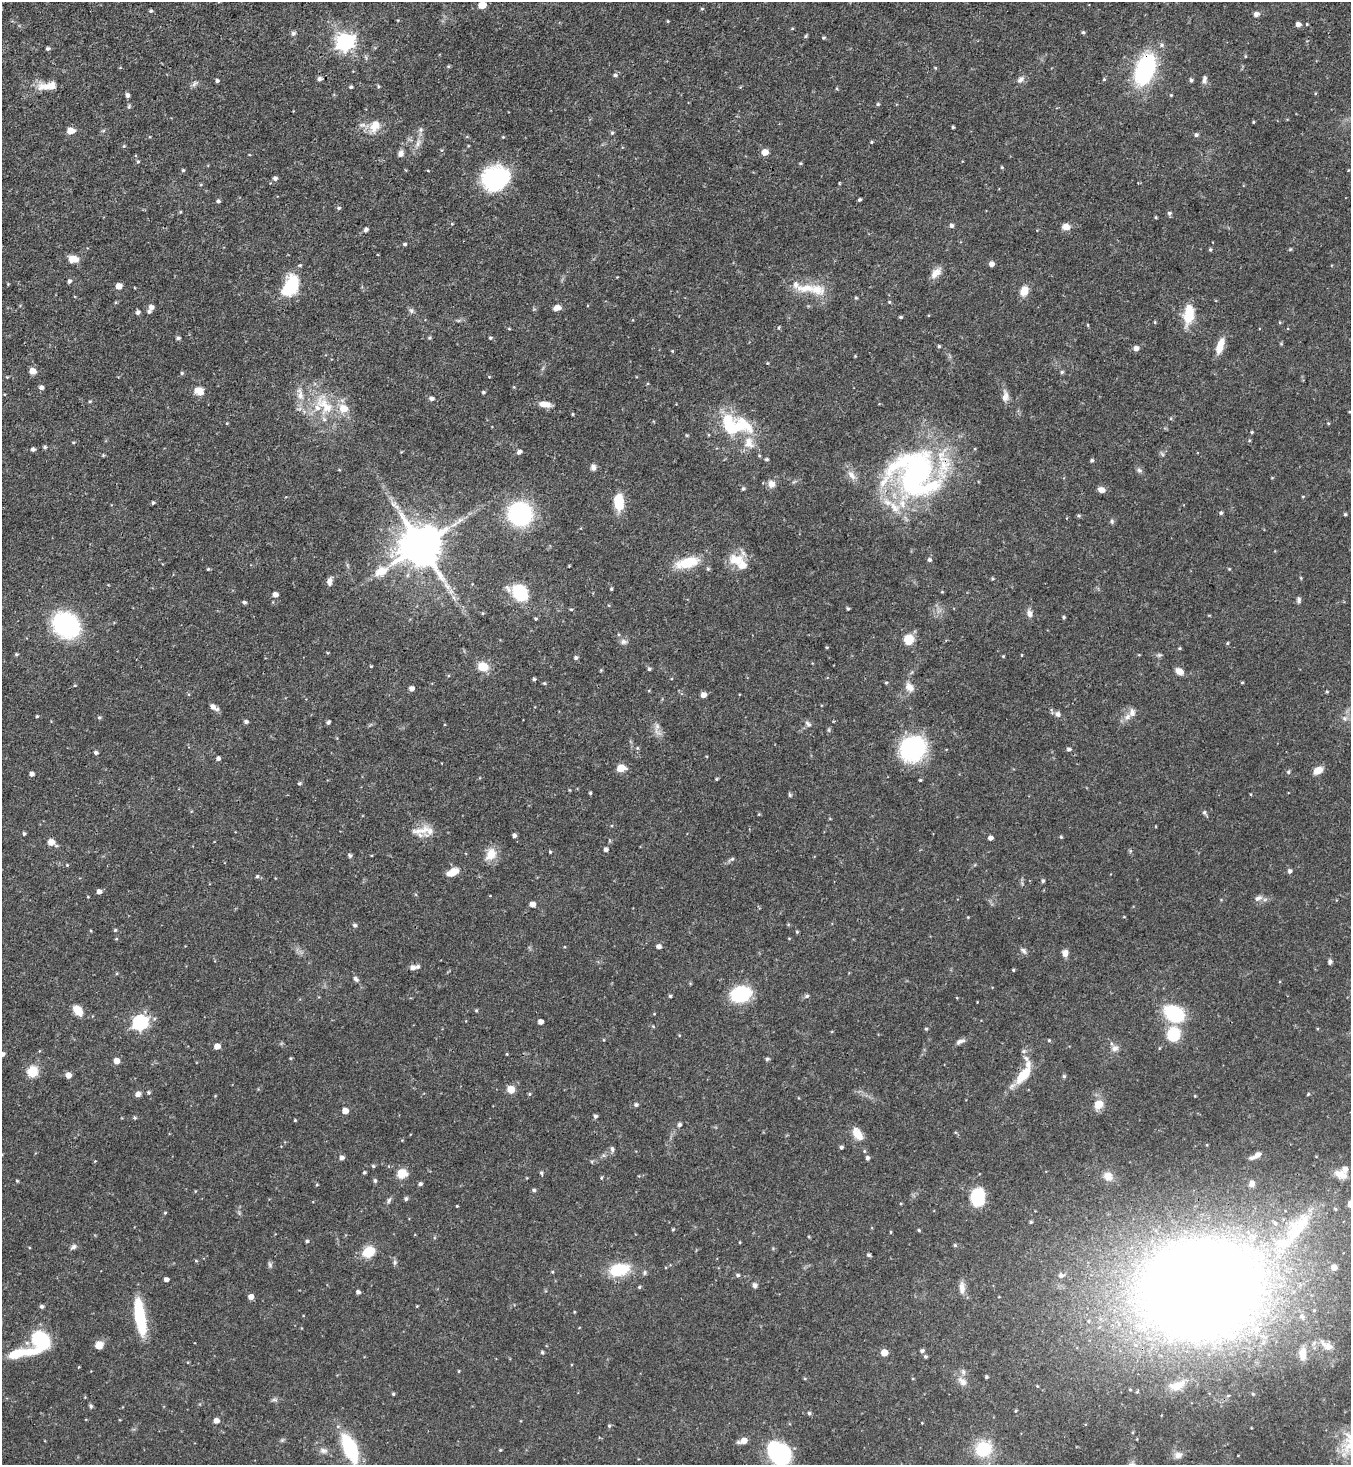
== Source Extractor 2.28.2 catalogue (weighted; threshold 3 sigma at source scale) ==
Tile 11 of 4 x 4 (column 3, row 3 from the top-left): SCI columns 2995-4343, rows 1466-2928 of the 5850 x 5857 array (HDU 1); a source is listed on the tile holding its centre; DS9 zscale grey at full resolution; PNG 1353 x 1467 px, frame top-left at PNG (2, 2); no overlay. Shown black and unused: <1% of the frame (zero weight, under 3 of 4 exposures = <1% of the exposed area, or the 3 px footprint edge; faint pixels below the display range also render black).
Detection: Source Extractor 2.28.2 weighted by HDU 2 'WHT'; one run over the whole footprint, this tile lists its part. Background 0.0622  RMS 0.0035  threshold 0.0157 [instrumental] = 3 sigma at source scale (4.5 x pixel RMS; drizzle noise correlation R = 1.50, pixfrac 1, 0.05/0.05 arcsec/px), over >= 5 px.
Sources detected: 388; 1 inside a brighter object's white glare — not listed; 25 inside a brighter listed object's ellipse — not listed separately; the other 362 listed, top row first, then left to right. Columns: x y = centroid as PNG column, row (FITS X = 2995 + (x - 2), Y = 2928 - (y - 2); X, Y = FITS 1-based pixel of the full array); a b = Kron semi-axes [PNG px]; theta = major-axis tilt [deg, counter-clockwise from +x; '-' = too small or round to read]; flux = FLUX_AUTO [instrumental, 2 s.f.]
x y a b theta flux
482 5 5 5 - 7
702 9 4 4 - 0.38
151 11 4 4 - 0.57
1256 14 6 5 - 1.5
668 21 4 3 - 0.33
1298 24 5 5 - 1.6
792 28 5 3 - 0.33
1083 32 4 4 - 0.5
293 33 7 6 - 0.73
806 36 5 4 - 0.49
824 38 5 3 - 0.44
345 42 8 7 - 120
1162 45 6 5 - 0.76
48 49 4 4 - 0.84
1245 56 4 3 - 0.31
448 66 4 4 - 0.36
1145 69 28 15 71 44
615 75 5 4 - 0.71
319 79 6 5 - 0.98
1104 79 4 4 - 0.38
1204 79 12 6 86 1.3
1020 80 11 7 45 1.5
1191 80 4 4 - 0.67
217 81 4 4 - 0.73
194 84 10 5 45 0.96
46 86 24 10 3 4.6
378 86 5 3 - 0.4
351 87 3 3 - 0.53
837 89 4 3 - 0.35
127 95 5 4 - 1
878 104 4 4 - 0.45
129 107 6 5 - 0.54
1253 122 3 3 - 0.36
375 126 18 12 60 4.8
953 127 3 3 - 0.53
421 130 7 7 - 0.98
70 131 6 5 - 4.3
612 133 5 4 - 0.51
1196 135 5 5 - 0.84
503 137 4 4 - 0.33
871 142 4 3 - 0.4
418 143 12 6 72 1.8
124 146 4 4 - 0.41
765 152 5 5 - 3.8
401 154 7 6 - 1.7
138 162 5 5 - 0.56
800 163 4 4 - 0.37
1002 167 4 3 - 0.4
183 170 4 4 - 0.41
275 178 5 4 - 1
496 178 28 23 21 34
839 183 3 2 - 0.33
859 200 3 3 - 0.52
218 201 4 4 - 0.71
339 208 5 4 - 0.6
1169 213 5 5 - 0.81
1156 217 5 3 - 0.36
951 225 5 5 - 0.98
1066 227 8 6 -12 2.9
366 230 5 4 - 1
404 244 5 4 - 0.55
1210 249 4 4 - 0.51
1290 249 6 4 2 0.39
73 259 12 8 -5 3.5
991 264 4 4 - 2
936 273 17 9 44 2.9
69 281 5 4 - 0.89
291 285 24 14 64 17
119 286 5 5 - 2.9
816 289 26 15 -12 7.8
1024 291 11 8 63 4
856 298 4 4 - 0.46
889 302 4 4 - 0.37
151 307 5 5 - 1.7
557 308 9 6 18 2.1
411 310 8 6 -74 0.91
138 312 5 4 - 0.97
1188 315 20 9 84 12
900 317 4 3 - 0.51
1155 322 4 3 - 0.34
1088 325 5 3 - 0.32
779 327 5 2 - 0.36
509 329 5 3 - 0.31
178 338 5 4 - 0.74
430 338 5 4 - 0.5
490 338 4 4 - 0.5
939 346 4 3 - 0.48
1220 346 18 7 73 4.9
1136 348 5 5 - 1.7
672 351 4 4 - 0.32
767 363 5 3 - 0.29
32 371 6 6 - 2.8
1062 372 5 4 - 0.59
182 373 5 4 - 0.5
7 377 4 4 - 0.28
41 387 5 5 - 1.2
514 387 5 3 - 0.29
199 391 11 8 -25 4.2
483 392 4 4 - 0.56
1005 396 16 8 86 2.2
431 399 6 4 0 1.2
90 401 4 4 - 0.39
545 404 14 7 -9 3.1
324 405 38 20 -53 17
572 414 4 3 - 0.34
1328 423 4 3 - 0.32
735 425 43 23 -9 24
1252 432 4 3 - 0.4
73 442 4 3 - 0.37
45 447 5 4 - 0.54
33 449 5 4 - 0.87
519 452 5 4 - 1.3
1162 454 8 4 -53 0.62
103 455 4 4 - 0.37
759 455 4 4 - 0.36
766 459 4 4 - 0.6
1092 460 4 4 - 0.62
593 467 8 6 -72 1.2
1139 470 8 6 -17 0.85
915 474 63 40 55 83
851 475 16 8 -53 2.5
771 484 9 8 - 2.2
743 489 5 4 - 0.62
1101 490 9 6 -20 2
1303 497 4 3 - 0.31
619 502 14 8 -85 11
153 503 4 3 - 0.57
393 504 13 3 -41 1.2
520 513 18 17 - 48
1221 513 5 4 - 0.58
1345 514 4 3 - 0.55
1079 515 5 4 - 0.48
1112 521 7 5 -71 0.64
421 546 12 11 - 1500
736 559 22 15 -6 6.8
929 560 5 4 - 0.84
688 562 23 10 14 12
208 569 4 3 - 0.36
708 569 5 5 - 0.5
381 571 21 13 26 6.2
1301 578 5 3 - 0.33
993 579 4 4 - 0.4
329 581 10 5 83 1.7
611 589 4 3 - 0.43
520 592 16 13 -50 17
942 592 5 3 - 0.31
275 595 5 5 - 1.7
1299 600 8 5 86 0.86
244 602 4 4 - 0.82
848 608 4 3 - 0.48
571 609 5 3 - 0.37
1030 614 10 7 -66 1.7
1064 617 4 4 - 0.49
536 619 4 3 - 0.46
66 625 24 21 -39 46
909 639 10 9 - 6.2
624 642 9 8 - 1.3
1227 643 4 4 - 0.39
1179 648 4 4 - 0.38
16 654 5 4 - 0.45
1022 655 4 3 - 0.27
1159 655 7 5 11 0.63
1003 656 4 4 - 0.32
576 658 5 5 - 0.77
371 666 3 3 - 0.34
483 667 10 8 -18 6.3
649 669 5 4 - 0.63
601 670 4 3 - 0.33
1179 671 8 6 -31 2.9
534 679 4 3 - 0.61
1242 682 4 3 - 0.34
544 683 4 4 - 0.43
886 683 4 4 - 0.42
910 687 12 8 -54 2.9
411 688 5 4 - 1.7
1327 692 4 4 - 0.39
703 695 5 5 - 2.2
213 707 12 5 -33 1.7
1058 714 7 6 - 1.1
37 716 3 3 - 0.46
99 717 5 4 - 0.54
1127 717 11 7 44 2.2
1345 718 7 7 - 1.2
246 722 5 4 - 0.84
328 722 4 4 - 0.8
808 724 10 6 -44 1.1
657 726 10 7 77 1.6
829 730 6 4 -72 0.45
637 748 5 4 - 0.42
913 748 20 18 37 50
1069 749 5 4 - 0.83
96 753 5 4 - 0.85
218 758 4 4 - 1
621 768 6 5 - 9.2
1318 770 11 7 31 3.3
1288 772 5 5 - 0.49
31 774 4 4 - 1.2
716 779 4 3 - 0.38
920 780 3 3 - 0.4
299 783 5 4 - 0.55
590 793 3 3 - 0.46
790 795 5 5 - 0.49
1204 812 5 4 - 0.61
759 814 4 3 - 0.32
421 830 28 13 13 5
24 834 4 3 - 0.57
514 835 4 4 - 1.1
1061 837 4 4 - 0.44
990 838 4 4 - 1.5
51 842 7 7 - 2.7
606 850 4 4 - 1.1
550 852 4 3 - 0.37
491 854 17 13 60 4.9
350 856 6 5 - 0.71
732 859 6 5 - 0.66
67 865 4 4 - 0.34
1290 871 5 4 - 0.98
452 872 14 7 24 4.1
257 876 5 5 - 0.65
1043 881 4 4 - 0.67
99 892 5 4 - 1.6
1258 898 11 6 26 1.6
532 904 5 5 - 2.3
968 917 4 3 - 0.29
355 925 5 5 - 0.77
115 930 4 4 - 0.48
797 932 4 4 - 0.42
116 939 5 3 - 0.31
659 946 5 4 - 1.4
1023 951 9 6 -50 0.97
1065 953 8 7 - 1.9
1330 962 6 5 - 0.9
413 968 6 5 - 1.8
1013 970 3 3 - 0.41
356 979 8 5 -51 0.95
741 994 16 12 17 27
670 996 4 4 - 0.53
807 996 6 5 - 0.61
78 1010 11 8 -48 4.5
476 1010 5 3 - 0.39
1174 1013 15 11 -32 28
140 1022 7 6 - 72
540 1022 4 4 - 2.1
653 1026 6 4 -20 0.39
926 1029 5 4 - 0.48
1173 1034 11 10 - 16
679 1035 4 3 - 0.27
1049 1040 4 4 - 0.36
960 1041 14 6 21 1.4
217 1046 5 4 - 3.2
1115 1048 10 8 10 1.6
2 1054 4 4 - 1.6
507 1054 3 3 - 0.29
290 1058 4 4 - 0.35
767 1059 5 4 - 0.6
116 1061 5 5 - 3.3
32 1071 11 10 - 6.3
68 1075 5 5 - 2.6
1023 1075 27 11 50 8.5
1064 1076 5 4 - 0.58
511 1089 7 7 - 4
149 1092 4 4 - 0.58
138 1094 7 6 - 1.4
529 1094 5 4 - 0.42
1308 1094 4 3 - 0.38
1195 1096 3 3 - 0.29
1099 1104 11 9 44 4.2
636 1105 5 5 - 0.8
345 1111 5 4 - 3.3
595 1116 5 4 - 0.87
134 1118 4 4 - 0.5
295 1120 3 3 - 0.38
679 1124 5 5 - 0.79
857 1134 17 9 -57 4.8
1207 1145 5 3 - 0.31
841 1147 4 4 - 0.76
612 1149 9 5 -75 0.85
864 1151 5 4 - 0.4
1256 1155 15 5 29 2.1
341 1158 5 5 - 1.3
867 1158 5 4 - 0.89
373 1166 4 4 - 0.52
364 1172 4 4 - 0.53
402 1173 10 8 8 6
541 1173 5 5 - 0.61
1340 1174 18 10 -24 3.7
1108 1176 10 9 - 3.2
601 1178 4 4 - 0.42
17 1181 4 3 - 0.39
375 1181 6 4 -76 0.65
420 1184 4 4 - 0.84
1252 1184 7 5 86 1.7
317 1185 4 3 - 0.33
534 1190 5 4 - 0.67
978 1197 18 13 88 16
406 1199 4 4 - 0.8
389 1200 9 5 67 0.82
1350 1204 5 5 - 4.8
457 1206 3 3 - 0.29
1335 1209 6 5 - 0.58
165 1213 4 4 - 0.37
1031 1222 5 4 - 0.53
673 1229 4 3 - 0.44
919 1230 4 3 - 0.45
891 1232 5 3 - 0.32
307 1241 4 4 - 0.5
740 1242 3 3 - 0.3
1282 1243 45 18 22 23
955 1245 5 5 - 0.49
73 1247 9 5 34 1.1
369 1252 11 8 31 9.3
869 1255 4 4 - 0.72
196 1261 5 3 - 0.34
395 1262 7 5 -89 0.77
270 1265 8 5 -75 0.78
1334 1267 6 6 - 2.6
619 1270 25 14 13 13
552 1272 4 3 - 0.34
738 1275 5 5 - 0.7
1061 1275 7 6 - 1.2
166 1279 4 4 - 1.6
755 1285 6 5 - 1
639 1287 4 4 - 0.43
962 1288 16 7 -87 2.4
1200 1288 59 48 9 1300
358 1292 4 4 - 1.1
251 1297 5 5 - 2.2
42 1306 5 4 - 0.8
417 1306 4 3 - 0.29
140 1316 37 9 -81 23
41 1340 18 15 -55 22
99 1345 8 7 - 3.6
1328 1346 17 10 -21 3.6
922 1351 5 5 - 0.73
542 1352 5 4 - 0.57
17 1353 22 9 20 9.3
884 1353 5 5 - 5.5
1303 1354 16 8 -90 4.3
925 1357 4 4 - 0.54
459 1371 5 3 - 0.27
986 1377 3 3 - 0.54
805 1379 5 3 - 0.34
962 1381 15 9 -41 2.5
1037 1386 4 3 - 0.34
1177 1386 17 9 19 4.6
393 1394 3 3 - 0.48
1253 1394 5 3 - 0.31
274 1400 7 4 0 0.72
91 1406 6 5 - 0.64
1015 1411 5 3 - 0.35
809 1413 4 4 - 0.68
216 1420 5 5 - 2.1
609 1426 5 5 - 0.55
282 1440 5 5 - 0.53
743 1441 8 5 18 3.8
1350 1446 25 17 27 10
350 1448 27 11 -67 26
983 1449 20 18 41 14
500 1450 4 4 - 0.36
323 1451 11 7 -7 1.5
778 1453 25 19 -49 33
1178 1455 10 8 15 2.5
Overlapping masked pixels (flux is a lower limit): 4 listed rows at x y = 1145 69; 421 546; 1023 1075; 1200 1288
Isophote crosses this tile's border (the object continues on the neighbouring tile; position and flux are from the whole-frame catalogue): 5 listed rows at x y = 482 5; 2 1054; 1350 1204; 1350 1446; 778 1453